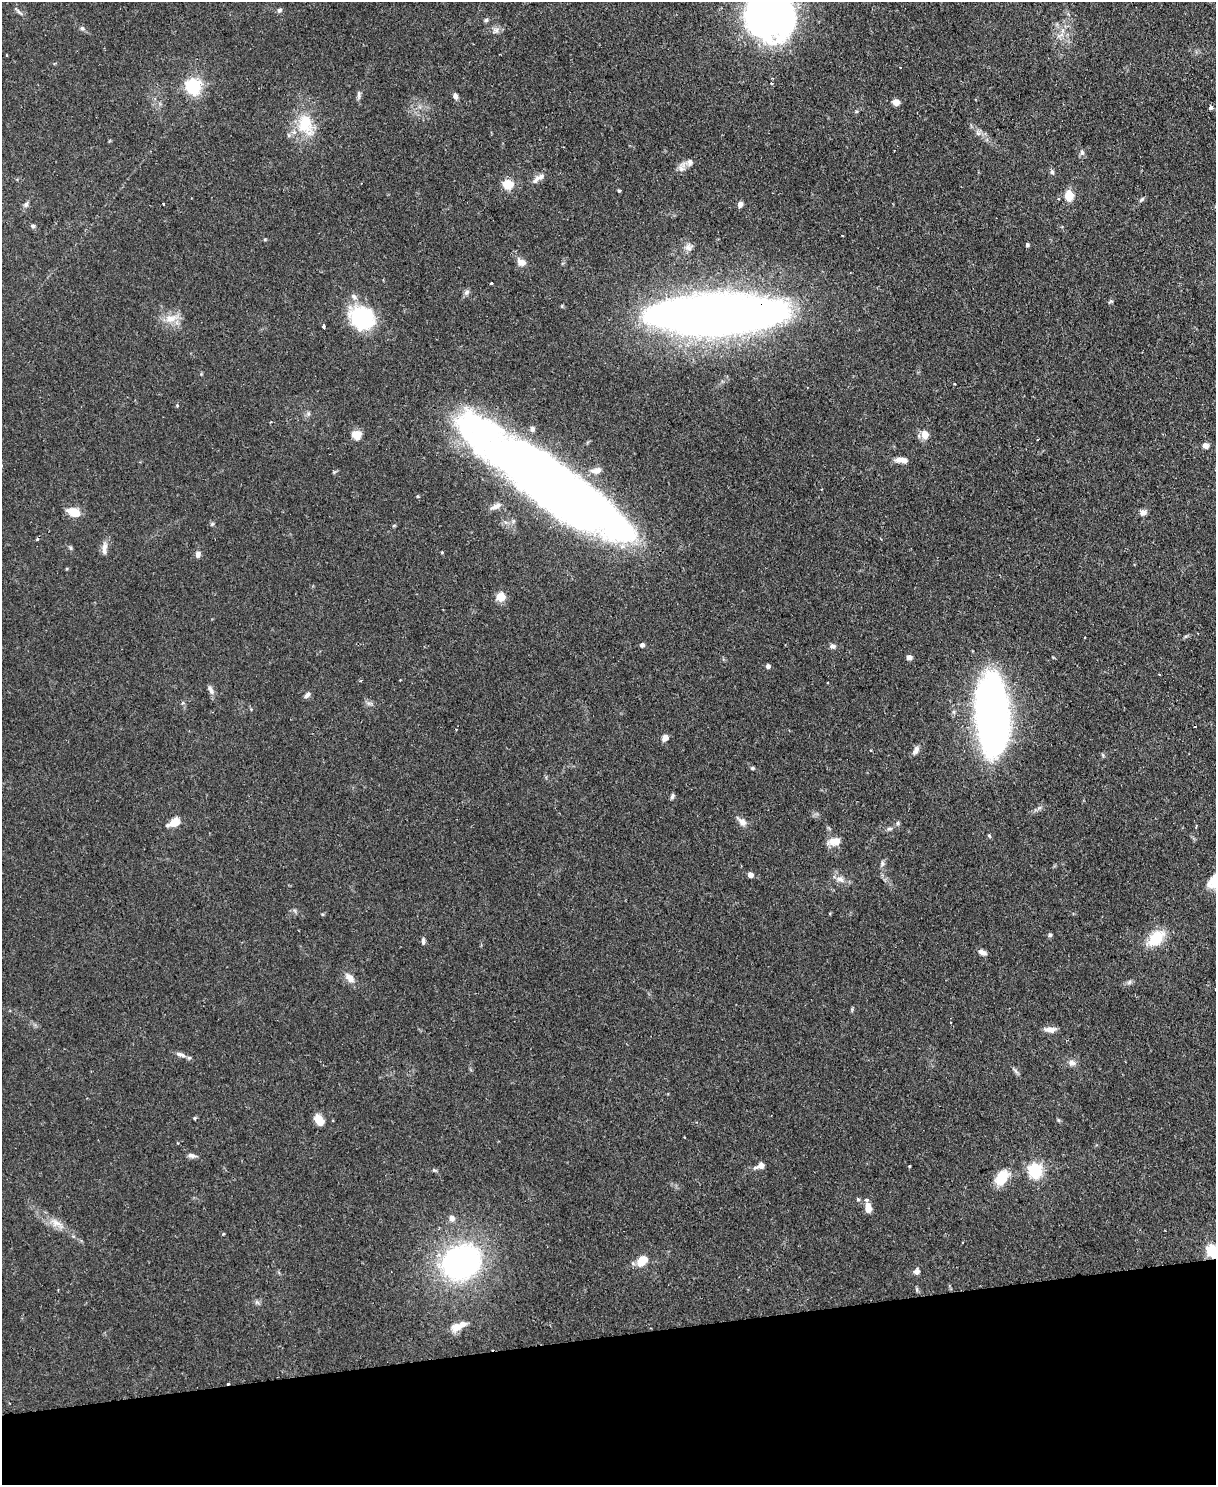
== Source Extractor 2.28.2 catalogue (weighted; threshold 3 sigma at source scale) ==
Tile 10 of 4 x 3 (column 2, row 3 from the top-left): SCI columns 1215-2428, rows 137-1619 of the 4856 x 4838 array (HDU 1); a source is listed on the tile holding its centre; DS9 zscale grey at full resolution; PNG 1218 x 1487 px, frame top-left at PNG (2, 2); no overlay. Shown black and unused: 10% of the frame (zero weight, under 2 of 3 exposures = <1% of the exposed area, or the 3 px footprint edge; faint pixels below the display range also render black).
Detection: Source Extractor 2.28.2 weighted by HDU 2 'WHT'; one run over the whole footprint, this tile lists its part. Background 0.0859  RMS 0.006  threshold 0.0271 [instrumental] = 3 sigma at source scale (4.5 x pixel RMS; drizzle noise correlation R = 1.50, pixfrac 1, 0.05/0.05 arcsec/px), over >= 5 px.
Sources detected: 125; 2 inside a brighter object's white glare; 4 cosmic-ray / hot-pixel residue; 1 long thin detection or spike segment (spike, bleed or trail) — not listed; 6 inside a brighter listed object's ellipse — not listed separately; the other 112 listed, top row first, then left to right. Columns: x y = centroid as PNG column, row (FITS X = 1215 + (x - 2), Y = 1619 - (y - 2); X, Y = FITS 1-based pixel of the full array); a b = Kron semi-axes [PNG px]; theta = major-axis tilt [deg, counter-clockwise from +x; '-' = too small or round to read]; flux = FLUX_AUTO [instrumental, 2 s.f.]
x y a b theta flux
280 10 7 6 - 1.4
19 12 14 4 -43 1.7
769 16 41 40 - 300
486 20 6 5 - 1.1
82 28 8 6 -24 1.5
496 30 10 9 - 2.8
1060 35 13 4 23 2.4
6 55 3 2 - 0.44
193 86 6 6 - 150
359 95 14 4 85 1.8
455 96 7 6 - 2.2
896 102 6 5 - 6
1211 108 4 4 - 2.7
304 125 37 20 -43 22
978 133 7 4 -19 1.5
1082 152 9 5 -89 1.7
687 163 23 8 17 4.7
1052 172 6 5 - 1.3
536 180 14 7 52 3.3
508 184 5 5 - 43
619 191 4 4 - 0.74
1069 196 9 7 -86 14
1059 199 4 3 - 0.66
1142 199 8 5 45 1.3
26 204 9 7 56 1.8
163 204 3 2 - 1
740 204 6 5 - 3.1
33 226 6 5 - 1.2
265 239 5 3 - 0.65
1027 245 5 4 - 1.2
689 247 12 8 14 3.1
521 262 13 9 -36 4.3
491 283 3 3 - 1
467 292 8 7 - 1.8
1110 301 8 4 38 0.94
714 314 114 32 2 750
171 318 20 11 8 8.6
362 318 24 20 -26 58
324 326 4 3 - 3.1
177 405 4 4 - 0.59
308 414 7 6 - 1.5
270 422 3 2 - 0.51
532 429 7 6 - 1.8
356 434 10 9 - 7.9
925 435 8 6 -82 8
1205 446 7 6 - 3.1
901 460 12 5 -4 5.8
558 488 147 37 -34 810
822 489 4 2 - 0.43
418 496 5 4 - 0.71
74 512 12 8 -21 12
1143 513 9 7 26 2.7
212 524 6 5 - 0.94
394 525 6 3 20 0.69
71 548 6 5 - 0.99
104 548 18 7 86 4.1
442 552 5 3 - 0.57
198 554 8 7 - 2.4
501 597 5 5 - 29
1186 636 6 4 18 0.97
642 645 5 5 - 1.6
833 646 9 6 -18 1.8
909 657 7 5 -5 2.2
768 666 4 4 - 2.5
1159 674 3 2 - 0.45
211 690 13 6 -61 2.7
307 695 9 5 45 2.2
183 703 5 4 - 1.2
954 712 6 4 -72 1.1
992 715 71 27 -88 360
665 738 7 6 - 3.9
916 750 11 6 61 3.2
752 768 6 4 -14 1
672 796 7 5 69 1.4
174 822 11 7 27 10
742 822 14 7 -40 4
898 823 6 5 - 1.1
889 829 8 5 14 1.5
834 841 15 8 10 7.4
882 864 8 6 76 1.7
750 875 4 4 - 4.9
840 879 11 8 -17 3.9
322 914 5 3 - 0.6
1050 935 5 5 - 1.2
1156 938 24 14 43 17
423 941 10 4 -90 1.6
982 952 9 6 -22 3.1
350 978 16 9 -46 4.9
1129 982 7 5 45 1.5
1050 1029 16 7 -3 3.9
181 1054 16 6 -16 3
1072 1063 10 9 - 3.1
1016 1071 11 4 -50 1.5
195 1118 5 3 - 0.6
319 1120 14 9 -53 7.5
192 1155 10 5 -9 2.4
760 1165 9 6 22 4.9
910 1166 3 3 - 0.93
434 1170 6 4 -42 0.89
1035 1170 6 6 - 140
1002 1178 19 12 55 14
858 1199 5 4 - 0.85
868 1207 12 8 -83 5.1
452 1218 9 7 -81 3.1
56 1223 18 10 -24 6.8
1213 1251 6 6 - 86
642 1261 11 8 45 12
461 1262 35 28 26 170
917 1271 8 7 - 2.4
257 1302 7 6 - 1.4
458 1326 20 8 27 7.7
10 1403 3 3 - 0.59
Overlapping masked pixels (flux is a lower limit): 3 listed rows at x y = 714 314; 558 488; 1213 1251
Isophote crosses this tile's border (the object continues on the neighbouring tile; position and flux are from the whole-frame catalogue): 2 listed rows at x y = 769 16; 1213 1251